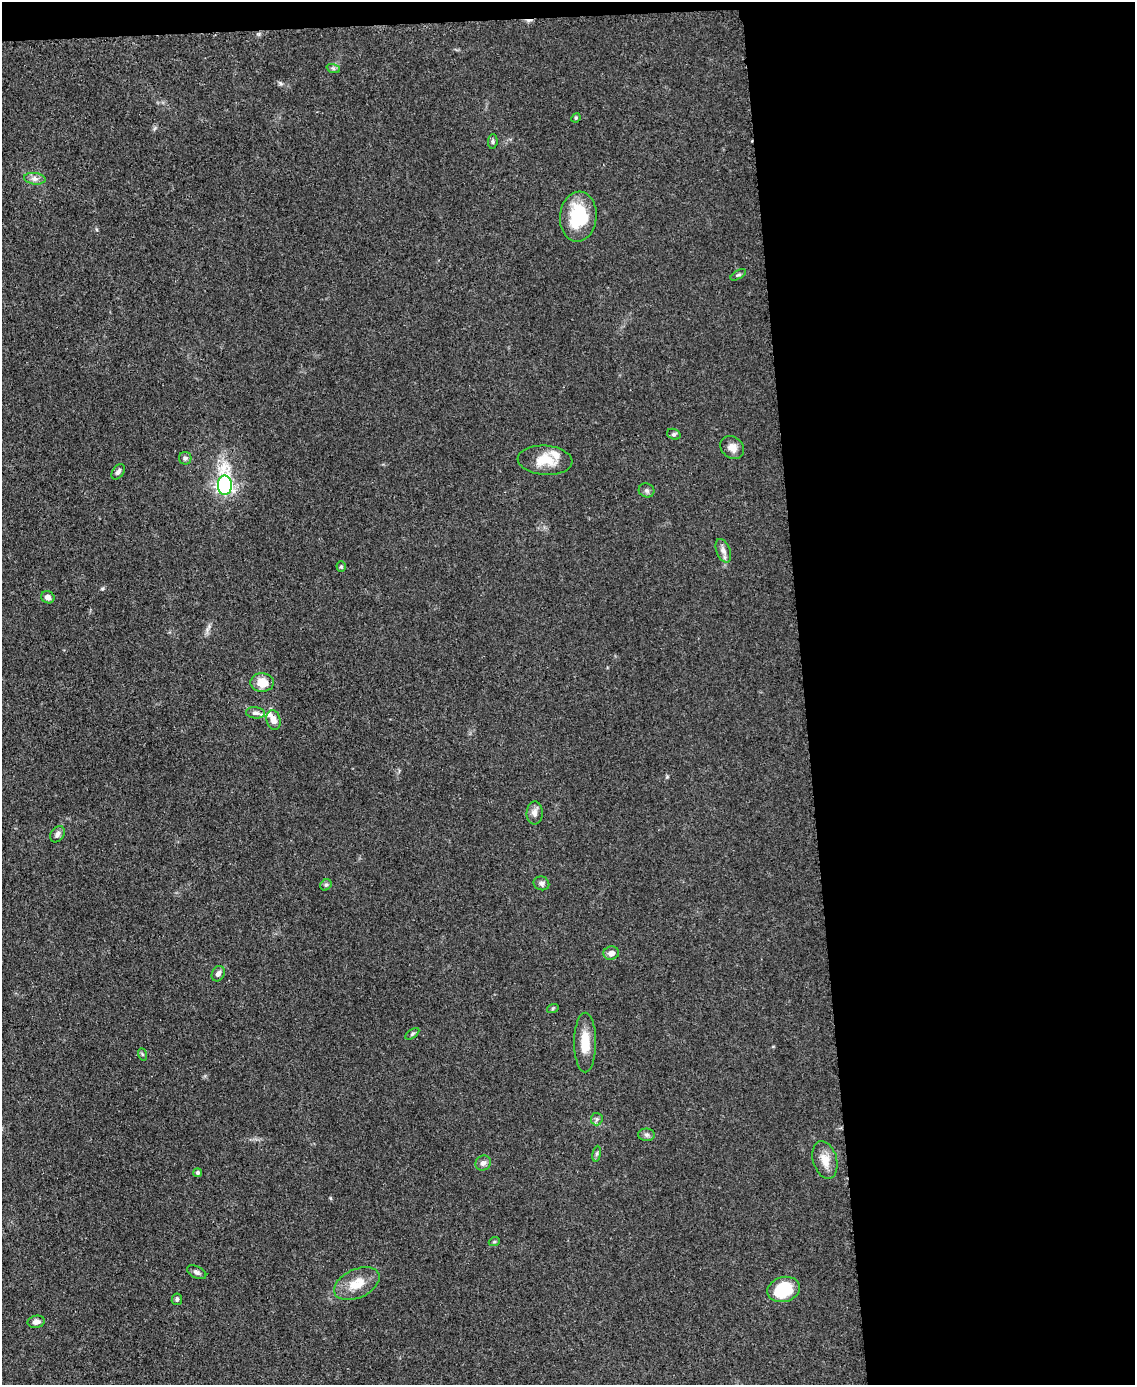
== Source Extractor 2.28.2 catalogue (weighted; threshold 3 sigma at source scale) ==
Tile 4 of 4 x 3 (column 4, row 1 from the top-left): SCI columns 3404-4536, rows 3008-4390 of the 4542 x 4526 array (HDU 1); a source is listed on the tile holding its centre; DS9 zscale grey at full resolution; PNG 1137 x 1387 px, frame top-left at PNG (2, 2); each listed source drawn as its Kron ellipse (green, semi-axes under 4 px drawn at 4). Shown black and unused: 30% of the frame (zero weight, under 3 of 5 exposures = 1% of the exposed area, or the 3 px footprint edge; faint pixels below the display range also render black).
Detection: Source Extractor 2.28.2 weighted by HDU 2 'WHT'; one run over the whole footprint, this tile lists its part. Background 0.0625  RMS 0.0059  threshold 0.0264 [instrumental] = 3 sigma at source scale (4.5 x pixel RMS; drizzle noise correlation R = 1.50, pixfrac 1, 0.05/0.05 arcsec/px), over >= 5 px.
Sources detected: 45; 1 cosmic-ray / hot-pixel residue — neither listed nor drawn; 3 inside a brighter listed object's ellipse — not listed separately; the other 41 listed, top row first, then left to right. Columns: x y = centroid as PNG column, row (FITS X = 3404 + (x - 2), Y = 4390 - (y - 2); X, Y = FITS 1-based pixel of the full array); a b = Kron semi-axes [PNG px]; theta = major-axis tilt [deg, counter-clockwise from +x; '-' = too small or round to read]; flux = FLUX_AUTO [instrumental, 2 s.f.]
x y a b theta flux
333 68 7 4 -19 1
576 118 5 4 - 0.72
493 141 7 4 85 1.1
35 179 11 5 -7 2.5
578 217 25 18 85 29
738 275 9 3 29 1
674 434 7 5 -20 1.1
732 447 13 10 -40 4.5
185 458 6 6 - 1.3
545 460 27 14 -4 13
118 472 8 5 51 1.8
225 485 10 7 -90 170
647 490 8 7 - 1.6
723 551 12 7 -69 3
341 567 5 4 - 0.97
48 597 7 6 - 2.8
262 682 12 9 -3 10
256 713 9 5 -6 1.9
273 720 10 7 -76 3.9
535 813 11 8 85 3.3
57 834 9 6 56 2
541 883 8 6 -22 1.9
326 885 6 5 - 1.1
611 953 8 6 13 3.2
218 974 8 6 63 2.3
553 1008 6 4 19 0.73
412 1034 8 4 35 0.93
585 1042 30 11 90 12
142 1054 6 4 -71 0.72
597 1119 6 6 - 1.4
646 1135 8 6 -2 1.6
597 1154 8 4 81 1.1
825 1160 19 12 -74 7.5
483 1163 8 7 - 2.3
198 1173 4 4 - 1.4
494 1242 5 3 - 0.72
197 1272 10 5 -27 1.7
357 1284 24 14 25 11
784 1289 17 12 16 26
177 1299 6 5 - 1.3
36 1322 9 6 10 2.7